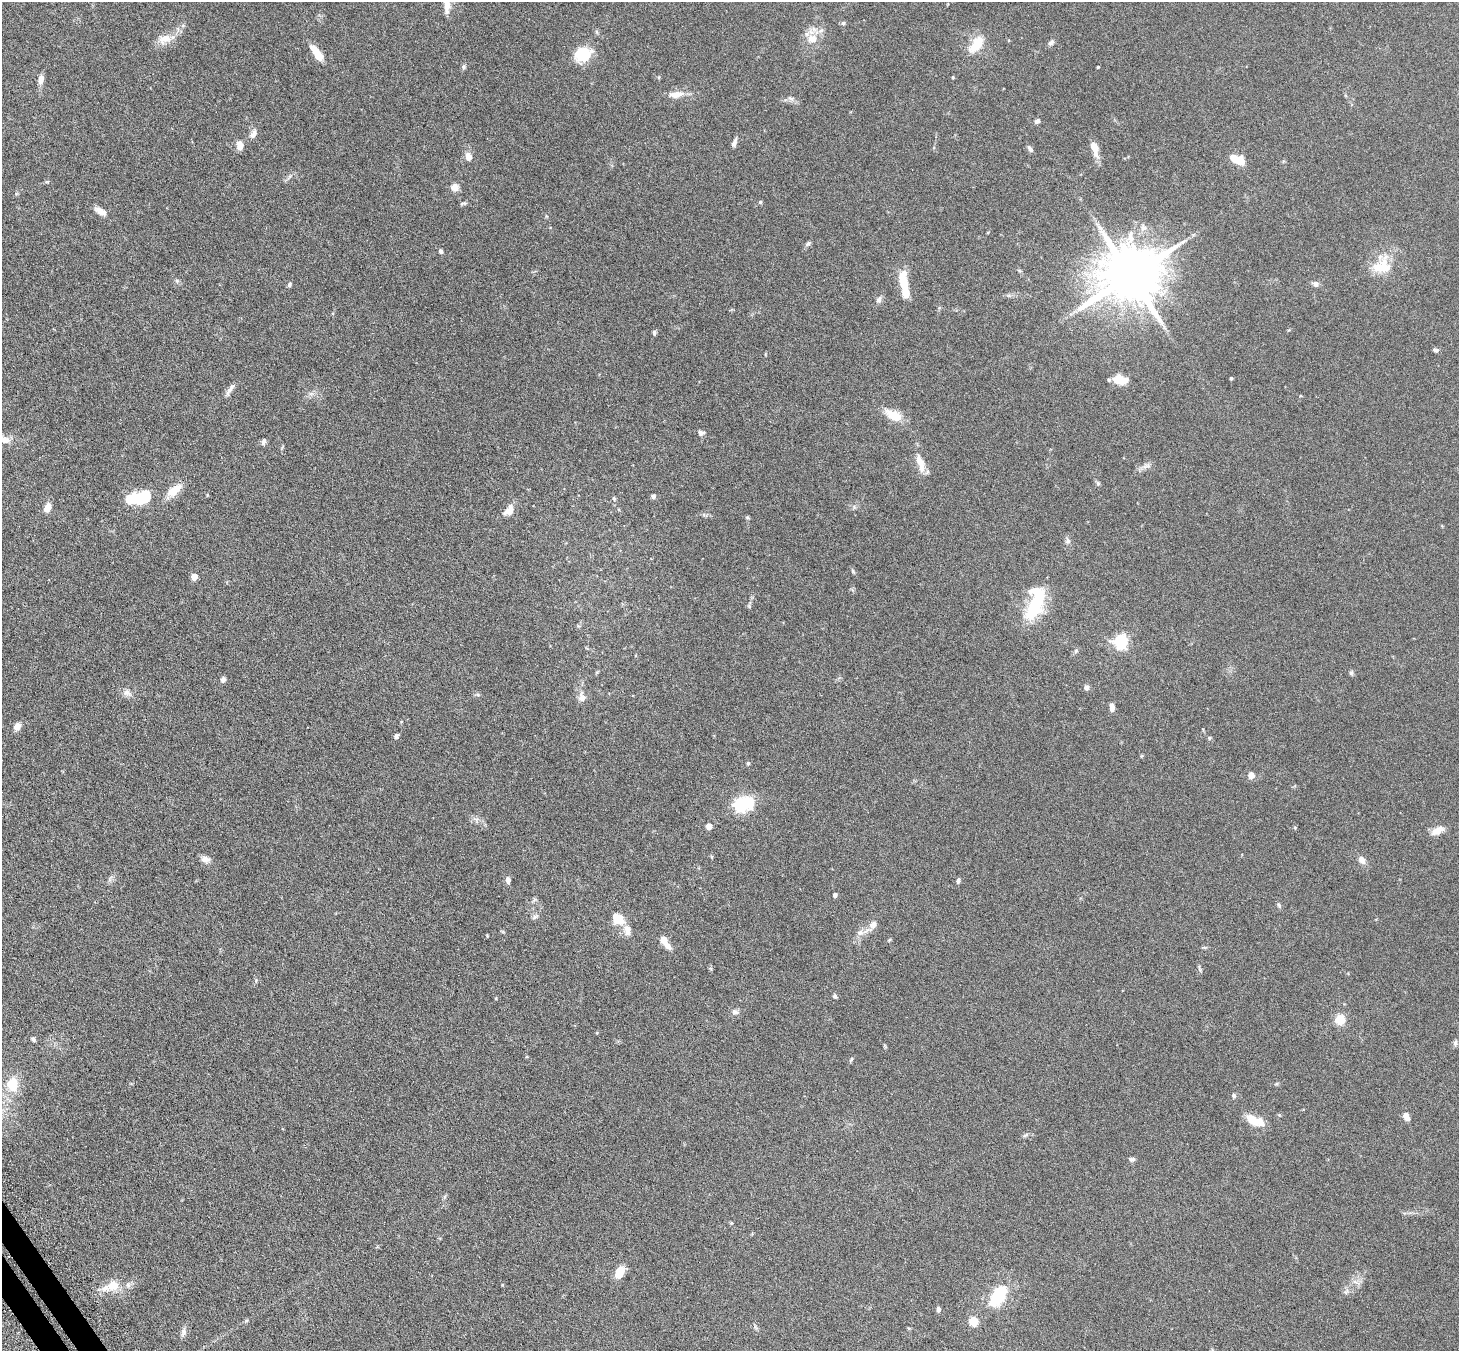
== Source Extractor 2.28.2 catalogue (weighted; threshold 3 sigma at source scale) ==
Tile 7 of 4 x 4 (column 3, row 2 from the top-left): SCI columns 2964-4420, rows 2889-4237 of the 5927 x 5916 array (HDU 1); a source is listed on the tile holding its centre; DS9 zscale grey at full resolution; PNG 1461 x 1353 px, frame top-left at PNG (2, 2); no overlay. Shown black and unused: <1% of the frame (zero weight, under 3 of 6 exposures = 4% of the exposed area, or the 3 px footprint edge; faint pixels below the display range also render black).
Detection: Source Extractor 2.28.2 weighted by HDU 2 'WHT'; one run over the whole footprint, this tile lists its part. Background 0.12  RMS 0.0045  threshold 0.0185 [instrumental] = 3 sigma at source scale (4.09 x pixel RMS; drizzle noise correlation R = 1.36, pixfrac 0.8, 0.05/0.05 arcsec/px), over >= 5 px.
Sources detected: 133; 2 inside a brighter object's white glare — not listed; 9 inside a brighter listed object's ellipse — not listed separately; the other 122 listed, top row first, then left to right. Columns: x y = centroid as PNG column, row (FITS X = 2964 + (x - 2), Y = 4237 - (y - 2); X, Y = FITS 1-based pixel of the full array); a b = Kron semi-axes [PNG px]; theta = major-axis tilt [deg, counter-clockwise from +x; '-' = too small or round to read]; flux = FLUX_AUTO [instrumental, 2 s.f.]
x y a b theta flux
447 4 19 8 81 5
843 23 6 5 - 0.78
597 32 6 4 -70 0.56
165 39 20 12 20 5
812 39 15 12 -4 5.3
1051 43 8 6 53 1.3
976 44 22 11 54 9
317 53 18 7 -56 7.4
583 54 9 8 - 26
464 67 7 6 - 0.79
1098 67 3 2 - 0.4
953 77 4 3 - 0.41
41 79 13 7 80 1.9
676 94 19 8 7 4.2
791 99 10 5 -23 1.2
1037 121 6 5 - 1.1
253 134 12 8 55 1.9
734 143 12 5 70 1.3
240 145 11 7 -86 2.7
1094 147 16 9 -68 4
1030 149 9 5 -51 1.1
468 157 9 7 -78 3
1237 159 16 8 -22 7.6
47 182 6 4 18 0.45
455 187 8 8 - 2.9
760 202 5 4 - 0.56
463 203 9 4 9 0.66
100 211 17 7 -30 2.8
1143 227 11 10 - 2.5
808 243 8 5 38 0.84
441 251 6 4 -70 0.81
1380 268 21 13 -16 7.5
1019 270 6 4 -19 0.47
1130 275 18 15 29 2900
903 279 22 10 -85 8.3
177 281 6 5 - 0.64
1316 284 7 6 - 1.5
289 285 7 5 48 0.71
879 300 12 7 63 1.4
654 332 5 5 - 0.74
1435 350 6 5 - 0.9
1231 378 3 3 - 0.52
1120 380 15 8 -10 7
230 390 22 5 57 1.9
311 394 7 6 - 1.2
893 415 24 11 -29 7
701 433 8 7 - 1.1
4 439 16 9 -16 3.1
263 442 7 5 76 1.2
920 463 28 9 -74 5.1
1145 467 9 4 17 1.4
1098 483 6 5 - 0.67
174 490 22 10 38 6
653 496 6 6 - 0.89
138 498 28 13 9 19
614 498 6 5 - 0.56
48 507 9 6 62 3.8
509 510 15 9 48 3.8
747 517 6 4 -19 0.48
1068 541 9 7 -87 1.2
853 571 7 4 -54 0.55
194 576 5 4 - 5.6
1036 603 42 18 73 22
749 606 5 5 - 0.51
1121 641 6 6 - 75
1076 651 6 5 - 0.69
597 672 5 4 - 0.43
1351 673 7 5 76 0.7
223 679 7 6 - 1.1
1086 687 6 6 - 1.3
127 693 13 9 -31 2.2
477 695 7 4 -8 0.61
582 697 14 10 -84 2.9
1112 707 8 5 -81 2.3
17 726 10 7 60 2.2
396 736 6 5 - 1
1209 738 6 4 -25 0.61
1141 756 5 4 - 0.4
748 763 5 4 - 0.54
1251 775 5 4 - 6.5
740 805 6 6 - 66
476 820 7 6 - 1.2
709 826 5 4 - 4.4
1295 827 5 3 - 0.37
1437 831 17 8 26 3.6
205 859 12 8 -7 2
1362 860 11 8 -56 2.1
508 880 7 5 -83 1.6
958 881 7 5 69 0.87
835 895 4 4 - 1.4
1279 905 7 5 -61 0.69
535 917 10 4 28 0.93
618 919 14 11 -38 6.7
872 926 27 9 44 4.1
628 932 10 9 - 2.3
487 936 4 3 - 0.32
663 939 8 7 - 3.2
890 940 6 3 46 0.43
1200 970 7 4 -72 0.64
835 996 6 5 - 0.72
496 998 4 3 - 0.34
735 1012 9 7 -9 1.5
1340 1019 7 7 - 10
33 1039 6 5 - 0.88
1455 1043 9 5 80 0.89
851 1059 6 5 - 0.58
12 1084 17 13 88 9.5
1234 1096 5 5 - 0.95
1406 1116 9 6 -65 2.5
1251 1119 13 8 -41 6.8
1025 1135 9 4 27 0.8
1132 1159 7 6 - 0.92
731 1223 4 4 - 0.38
620 1272 13 8 65 6.6
113 1286 20 15 22 6.6
1346 1291 8 5 56 1
998 1296 24 13 54 21
938 1309 6 4 -86 1.1
973 1321 5 5 - 20
909 1328 5 3 - 0.37
183 1332 12 7 78 1.6
1212 1350 6 4 -72 0.48
Isophote crosses this tile's border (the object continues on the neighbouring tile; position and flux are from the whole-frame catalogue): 3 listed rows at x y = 447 4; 4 439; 1212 1350